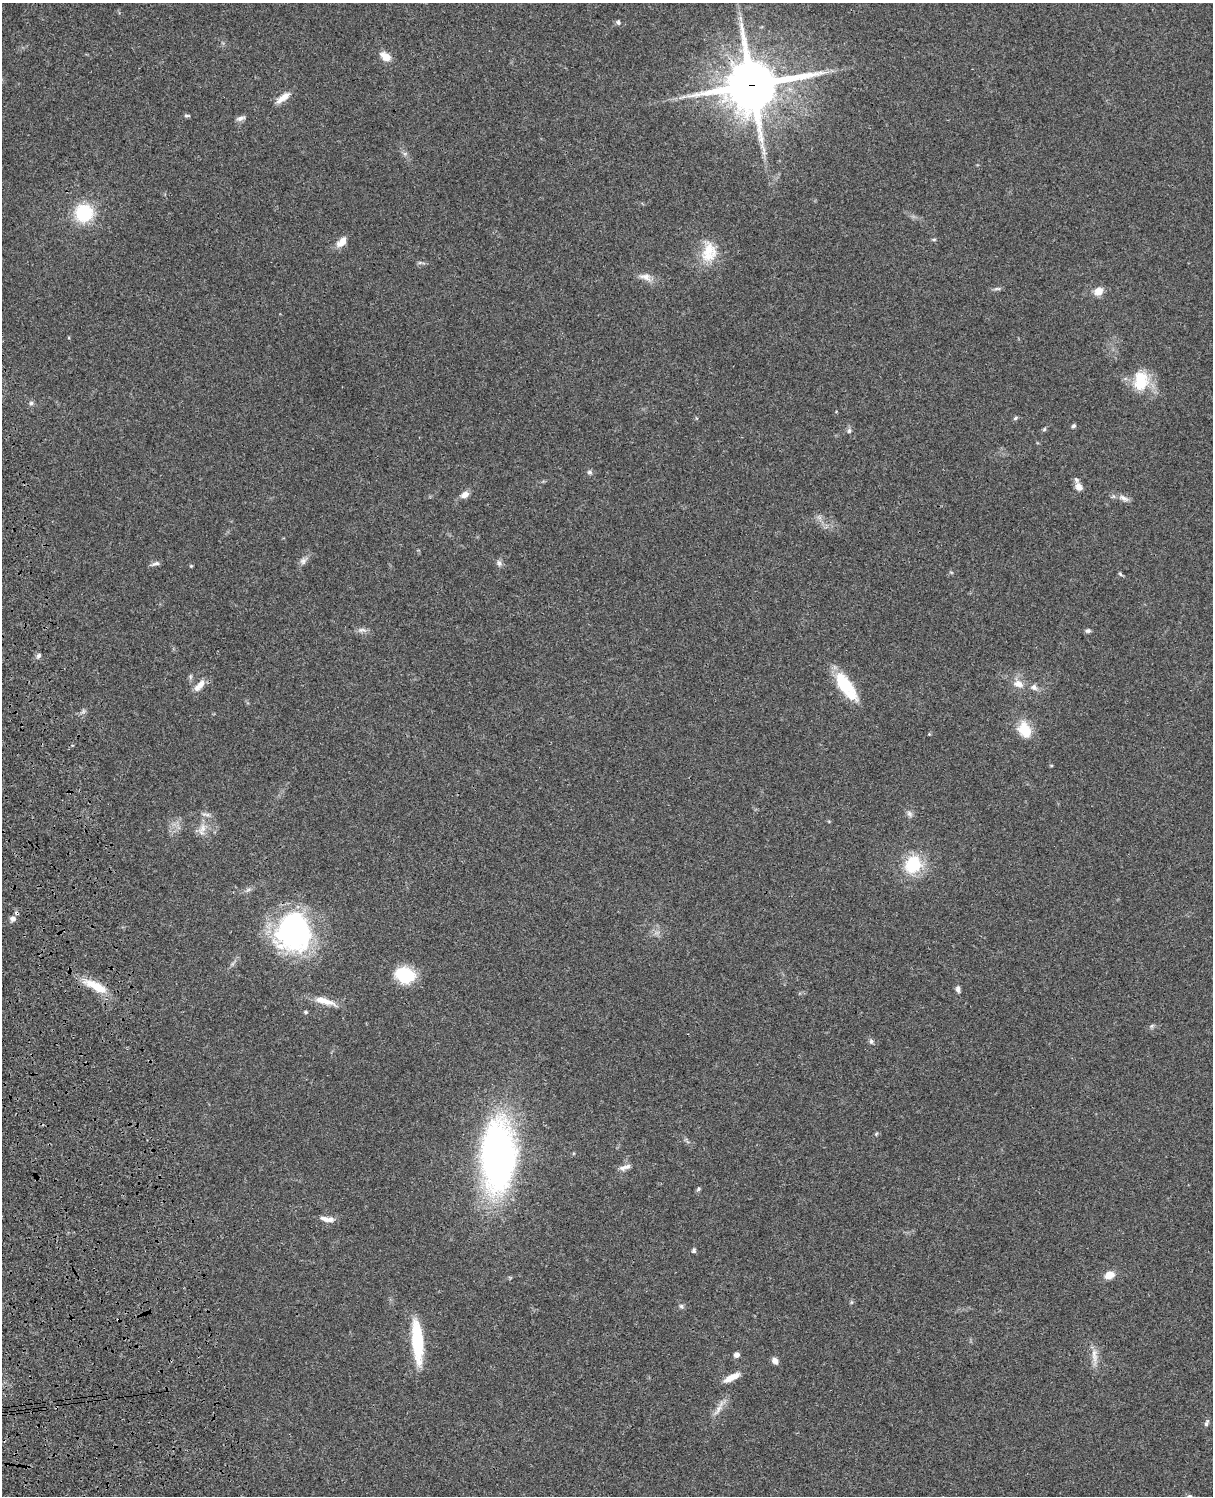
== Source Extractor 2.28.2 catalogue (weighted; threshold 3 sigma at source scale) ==
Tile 7 of 4 x 3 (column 3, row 2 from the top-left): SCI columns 2543-3753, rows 1771-3264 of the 5084 x 4921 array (HDU 1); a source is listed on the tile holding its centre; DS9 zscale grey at full resolution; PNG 1215 x 1498 px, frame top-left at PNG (2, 3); no overlay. Shown black and unused: <1% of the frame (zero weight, under 3 of 4 exposures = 6% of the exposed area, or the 3 px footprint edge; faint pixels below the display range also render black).
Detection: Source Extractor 2.28.2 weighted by HDU 2 'WHT'; one run over the whole footprint, this tile lists its part. Background 0.0745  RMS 0.0057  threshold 0.0258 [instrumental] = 3 sigma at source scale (4.5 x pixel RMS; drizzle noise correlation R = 1.50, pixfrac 1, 0.05/0.05 arcsec/px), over >= 5 px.
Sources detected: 69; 1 inside a brighter listed object's ellipse — not listed separately; the other 68 listed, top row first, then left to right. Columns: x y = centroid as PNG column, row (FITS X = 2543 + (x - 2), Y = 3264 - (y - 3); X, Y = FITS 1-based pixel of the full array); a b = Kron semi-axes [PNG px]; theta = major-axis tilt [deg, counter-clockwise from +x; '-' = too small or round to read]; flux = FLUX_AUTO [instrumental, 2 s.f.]
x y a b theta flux
740 18 9 4 -71 1.6
618 22 6 6 - 1.4
385 57 13 8 -35 6.4
752 85 18 16 14 3100
283 97 19 7 37 5.7
187 116 9 3 0 0.86
240 118 12 6 17 2
84 213 16 16 - 31
934 239 6 4 18 0.71
342 242 15 9 47 5.3
709 252 29 19 81 15
646 277 19 10 -17 4.6
997 289 11 4 5 1.3
1098 291 10 8 27 5.7
1141 381 27 20 84 19
31 403 6 5 - 1.3
1015 418 7 4 29 0.91
1073 426 6 5 - 1.1
1044 429 6 5 - 0.84
849 431 8 5 74 1.4
590 472 6 6 - 1.4
1079 487 10 8 -63 4
465 495 10 7 28 3.7
1124 498 15 6 -27 2.9
303 561 10 9 - 2.4
499 563 9 7 -55 1.9
156 564 12 5 18 1.8
191 566 4 4 - 0.6
951 572 6 3 -19 0.59
1120 574 7 4 -37 0.86
362 630 13 5 9 2.2
1088 631 7 5 5 1.4
39 655 7 6 - 1.4
843 683 29 15 -50 22
1018 684 15 10 -16 5.3
200 685 19 8 47 5.2
1034 687 9 8 - 2.5
1024 730 20 14 -65 13
1051 765 5 3 - 0.54
204 814 10 4 0 1.4
909 814 10 6 -59 1.9
203 828 17 9 53 5.3
913 864 24 21 58 22
17 913 6 4 -70 0.88
13 919 7 6 - 2.4
293 932 40 35 -85 110
405 975 18 14 -14 27
96 986 36 10 -25 13
958 989 8 5 -81 2
324 1001 28 8 -17 8.3
306 1012 6 4 -21 0.77
1152 1026 7 5 59 1
871 1041 7 6 - 1.3
876 1134 6 4 47 0.73
498 1156 42 20 89 370
625 1167 17 6 18 3.1
698 1189 7 4 29 0.9
327 1219 18 6 -8 4.2
694 1250 7 5 69 1.1
1109 1275 9 7 27 7.1
681 1306 7 5 -62 1.2
417 1342 45 11 -85 31
737 1355 6 6 - 2.3
1094 1356 27 7 -85 5.4
775 1361 7 6 - 3.1
731 1377 21 7 27 6.3
718 1410 20 6 59 4.5
1206 1423 11 5 67 1.4
Overlapping masked pixels (flux is a lower limit): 3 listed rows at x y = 752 85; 17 913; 293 932